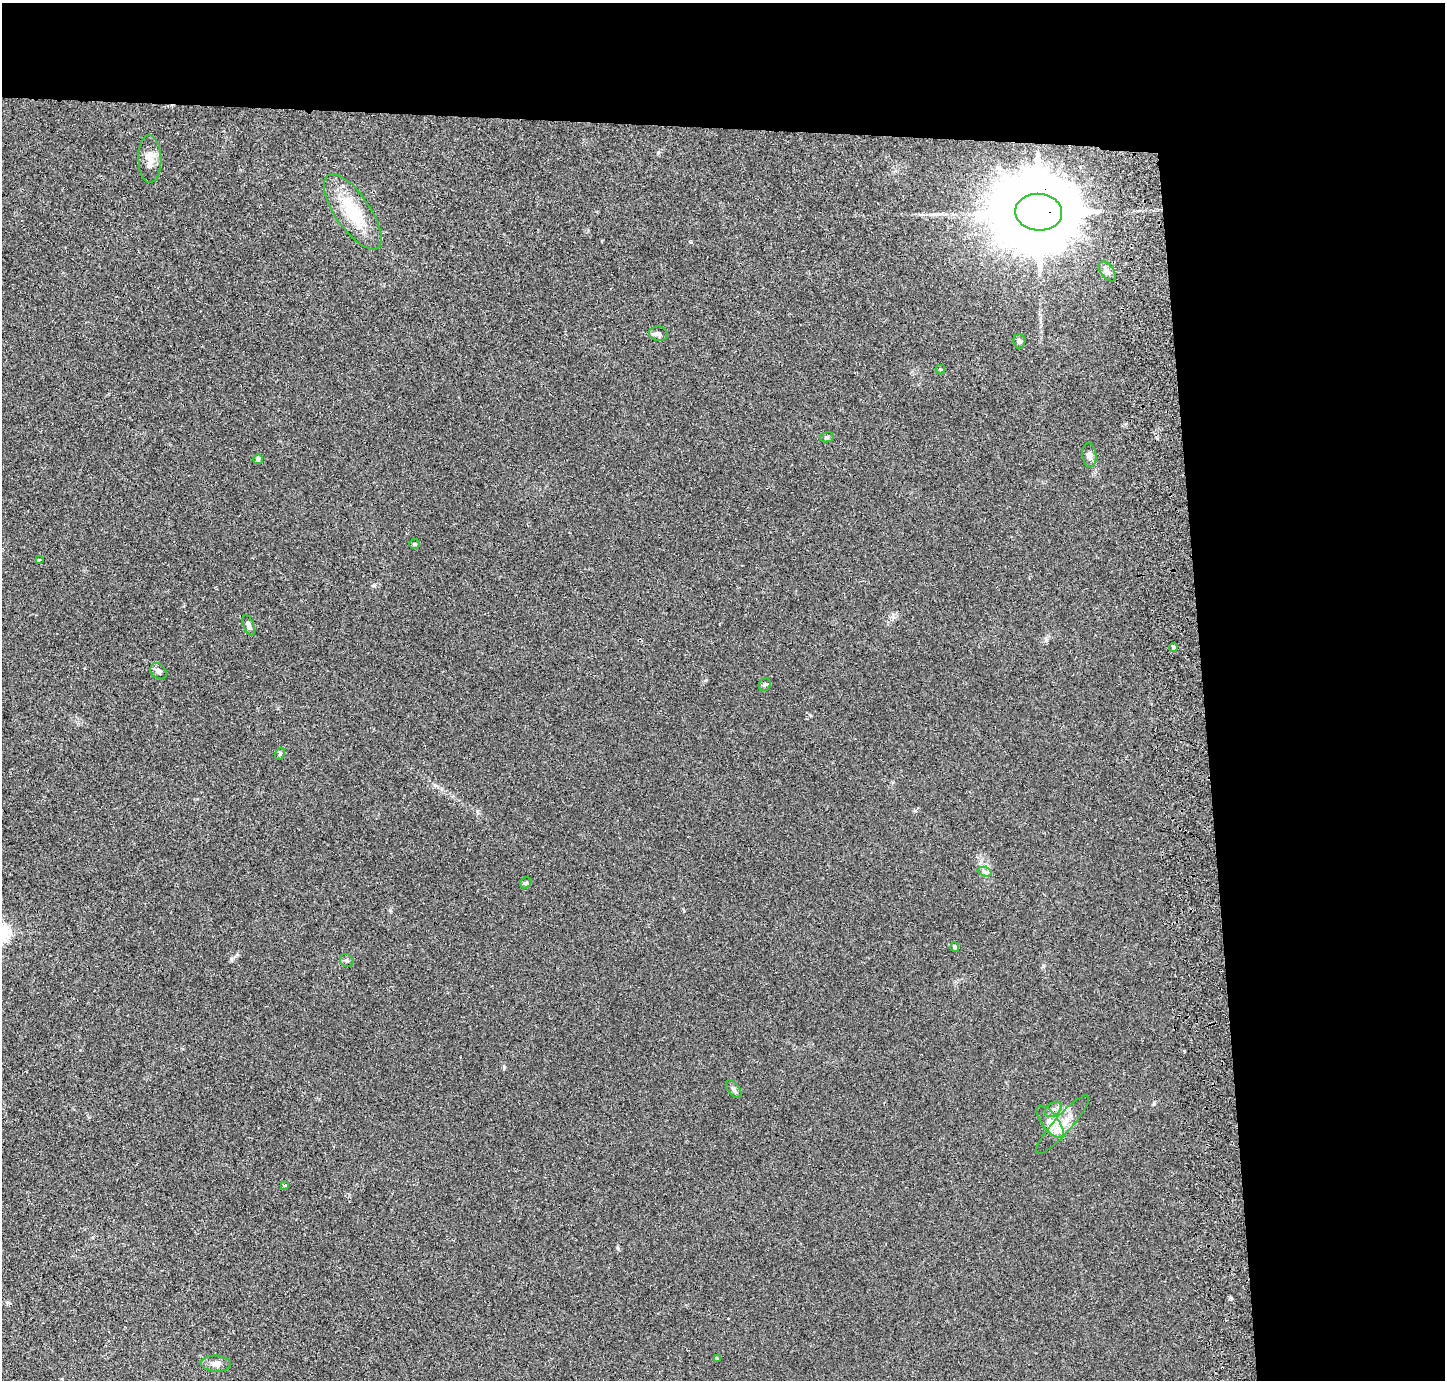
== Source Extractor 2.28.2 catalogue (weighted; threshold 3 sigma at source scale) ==
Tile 3 of 3 x 3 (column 3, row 1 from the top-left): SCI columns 2943-4385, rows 2849-4226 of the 4443 x 4318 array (HDU 1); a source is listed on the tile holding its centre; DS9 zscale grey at full resolution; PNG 1447 x 1382 px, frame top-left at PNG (2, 3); each listed source drawn as its Kron ellipse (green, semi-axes under 4 px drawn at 4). Shown black and unused: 24% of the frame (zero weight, under 2 of 3 exposures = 3% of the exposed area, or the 3 px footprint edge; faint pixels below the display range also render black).
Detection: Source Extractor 2.28.2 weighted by HDU 2 'WHT'; one run over the whole footprint, this tile lists its part. Background 0.0196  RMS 0.0062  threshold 0.028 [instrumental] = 3 sigma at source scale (4.5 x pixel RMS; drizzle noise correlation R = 1.50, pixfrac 1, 0.05/0.05 arcsec/px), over >= 5 px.
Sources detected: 29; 1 inside a brighter listed object's ellipse — not listed separately; the other 28 listed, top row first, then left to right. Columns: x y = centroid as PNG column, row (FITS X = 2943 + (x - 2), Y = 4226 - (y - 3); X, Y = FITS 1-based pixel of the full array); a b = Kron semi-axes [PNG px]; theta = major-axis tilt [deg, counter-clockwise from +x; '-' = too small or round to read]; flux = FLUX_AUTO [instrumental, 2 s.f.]
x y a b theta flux
150 159 24 11 -88 7
353 212 44 17 -55 30
1039 212 23 18 -4 14000
1107 271 11 6 -52 2.2
658 334 9 7 -11 2.2
1019 341 7 6 - 1.4
940 369 5 4 - 0.69
827 437 7 5 13 1
1089 455 12 7 -83 2.8
258 459 5 4 - 1.3
414 544 5 5 - 0.83
39 559 4 3 - 0.86
249 625 11 5 -69 2
1173 647 4 3 - 8.8
158 671 9 7 -42 2.4
765 685 6 6 - 1.1
280 754 6 4 69 0.9
985 872 7 4 -19 1.3
526 883 6 5 - 0.88
955 947 5 4 - 1.1
347 961 7 6 - 1.5
734 1089 10 5 -54 1.6
1053 1109 9 6 39 2
1050 1122 19 8 -52 6.2
1062 1125 38 9 48 10
285 1185 4 3 - 0.85
717 1358 4 3 - 0.53
216 1364 15 8 -4 3.9
Overlapping masked pixels (flux is a lower limit): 1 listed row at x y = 1039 212
Unlisted compact peaks at least as high as the median listed source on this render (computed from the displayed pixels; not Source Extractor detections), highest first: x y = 706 680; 1043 966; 477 811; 504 1067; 374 585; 658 152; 1231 1298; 231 959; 1046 640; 390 910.